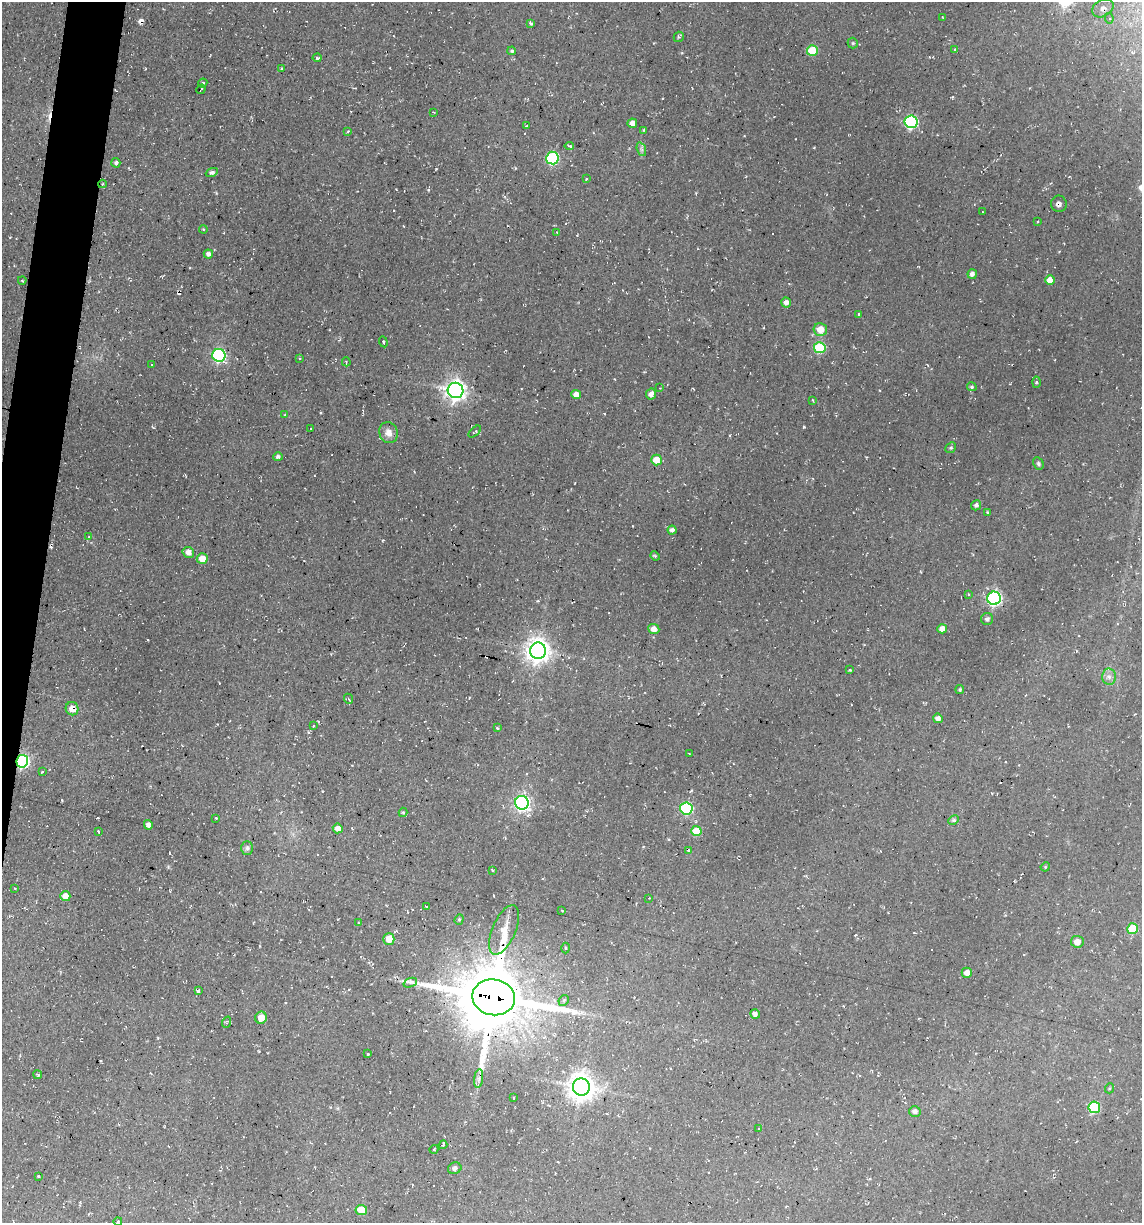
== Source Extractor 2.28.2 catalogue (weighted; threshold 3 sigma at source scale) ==
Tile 7 of 4 x 4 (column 3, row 2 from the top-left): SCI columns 2512-3651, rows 2443-3663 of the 4904 x 4884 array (HDU 1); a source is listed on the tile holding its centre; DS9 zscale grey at full resolution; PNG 1144 x 1225 px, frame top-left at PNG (2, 2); each listed source drawn as its Kron ellipse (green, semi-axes under 4 px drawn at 4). Shown black and unused: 3% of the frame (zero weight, under 2 of 3 exposures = <1% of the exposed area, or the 3 px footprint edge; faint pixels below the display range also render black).
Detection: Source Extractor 2.28.2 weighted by HDU 2 'WHT'; one run over the whole footprint, this tile lists its part. Background 0.136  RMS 0.014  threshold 0.0627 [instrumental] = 3 sigma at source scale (4.5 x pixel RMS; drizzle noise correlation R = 1.50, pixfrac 1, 0.05/0.05 arcsec/px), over >= 5 px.
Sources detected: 159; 27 cosmic-ray / hot-pixel residue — neither listed nor drawn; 1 inside a brighter listed object's ellipse — not listed separately; the other 131 listed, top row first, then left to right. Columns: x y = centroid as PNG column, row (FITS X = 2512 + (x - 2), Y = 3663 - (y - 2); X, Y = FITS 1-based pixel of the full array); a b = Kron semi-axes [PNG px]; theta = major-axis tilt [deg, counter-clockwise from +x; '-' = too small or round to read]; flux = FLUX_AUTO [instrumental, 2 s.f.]
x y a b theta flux
1103 8 11 8 31 8.6
942 17 3 2 - 0.84
1109 18 5 4 - 3
531 23 4 3 - 2.6
679 37 5 5 - 2
853 43 5 5 - 1.8
955 49 3 3 - 1.4
512 51 4 4 - 2.3
812 51 5 5 - 45
317 58 4 4 - 3.3
282 69 4 3 - 1.4
203 83 5 3 - 2
201 89 5 2 - 1.4
433 112 3 2 - 1.3
911 122 6 6 - 190
632 123 5 4 - 6.8
526 126 3 2 - 1.4
644 130 4 3 - 2
348 131 3 3 - 1.2
569 146 5 3 - 3.5
641 149 7 4 -71 3.2
552 158 6 6 - 140
116 163 5 4 - 2.9
212 172 6 4 22 4.2
586 179 3 3 - 1
102 184 4 2 - 1.2
1059 204 8 8 - 5.3
983 212 3 2 - 0.77
1037 221 2 2 - 1.3
203 229 4 3 - 1.4
557 232 4 2 - 0.92
208 254 4 4 - 5.1
972 274 5 4 - 5.8
1050 280 5 4 - 17
22 281 4 3 - 1.2
786 303 5 5 - 6.5
858 314 3 2 - 1.5
820 329 7 6 - 21
383 342 5 4 - 2
820 348 6 5 - 83
219 355 6 6 - 220
299 358 4 3 - 1.3
346 362 4 4 - 1.4
152 365 3 3 - 6.1
1036 382 5 3 - 1.9
972 387 5 4 - 2.5
660 388 2 2 - 0.89
455 390 8 7 - 790
651 394 6 5 - 7.3
576 395 5 4 - 11
813 400 3 2 - 1.7
285 414 3 2 - 1.1
310 429 3 2 - 1.6
475 432 7 3 41 1.9
388 433 11 9 -71 10
951 448 6 5 - 2
278 457 5 4 - 3.8
656 460 5 5 - 19
1038 463 6 5 - 2.4
976 505 5 5 - 3.8
988 513 3 3 - 2.2
672 530 4 4 - 5.1
89 537 4 2 - 0.93
188 552 6 5 - 9.3
655 556 5 4 - 1.9
202 559 5 5 - 15
968 594 4 2 - 1.1
994 598 6 6 - 330
987 619 6 6 - 4.2
654 629 5 5 - 9.7
942 629 4 4 - 11
538 651 8 8 - 1200
850 670 4 3 - 1.2
1109 677 8 6 -89 5.8
960 689 4 4 - 2.3
349 699 5 3 - 1.5
72 709 7 6 - 13
938 718 5 4 - 7
314 726 4 2 - 1
497 728 3 3 - 2.2
689 754 3 2 - 0.96
22 761 6 6 - 230
42 772 3 3 - 1.3
522 803 7 6 - 410
686 808 6 6 - 140
403 812 5 4 - 1.7
216 818 3 3 - 1.2
954 820 6 4 26 2
148 825 5 4 - 5.8
338 828 5 5 - 9.2
98 831 3 2 - 2
696 831 5 5 - 31
247 848 6 6 - 3.7
688 850 3 2 - 1.7
1045 867 5 3 - 1.3
492 870 4 3 - 1.4
15 888 4 3 - 1.2
65 896 5 5 - 14
649 898 2 2 - 0.86
426 906 4 2 - 0.99
562 911 4 2 - 1.1
459 919 5 4 - 2.1
359 923 3 3 - 1.4
1133 929 5 5 - 50
504 930 26 11 67 20
389 939 6 5 - 22
1077 942 6 6 - 11
566 948 5 3 - 1.1
967 973 5 5 - 11
410 983 7 4 20 4.7
198 991 3 3 - 2.6
494 997 21 18 -11 14000
564 1000 6 4 45 2.2
755 1014 5 4 - 4.7
261 1018 6 5 - 14
227 1022 6 3 70 1.7
368 1054 3 3 - 1.3
38 1075 4 3 - 2
479 1079 9 4 82 4.5
581 1087 8 8 - 1500
1110 1088 5 3 - 1.2
513 1098 3 2 - 0.94
1094 1107 6 6 - 76
915 1111 5 5 - 5.9
758 1128 3 3 - 3.3
443 1145 4 3 - 1.8
434 1149 4 3 - 1.3
455 1168 7 5 22 5.1
38 1176 3 3 - 2
361 1210 6 5 - 28
118 1221 4 2 - 1.2
Overlapping masked pixels (flux is a lower limit): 3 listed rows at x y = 72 709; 22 761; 494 997
Unlisted compact peaks at least as high as the median listed source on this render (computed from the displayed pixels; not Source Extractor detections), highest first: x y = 804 427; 436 169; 428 190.